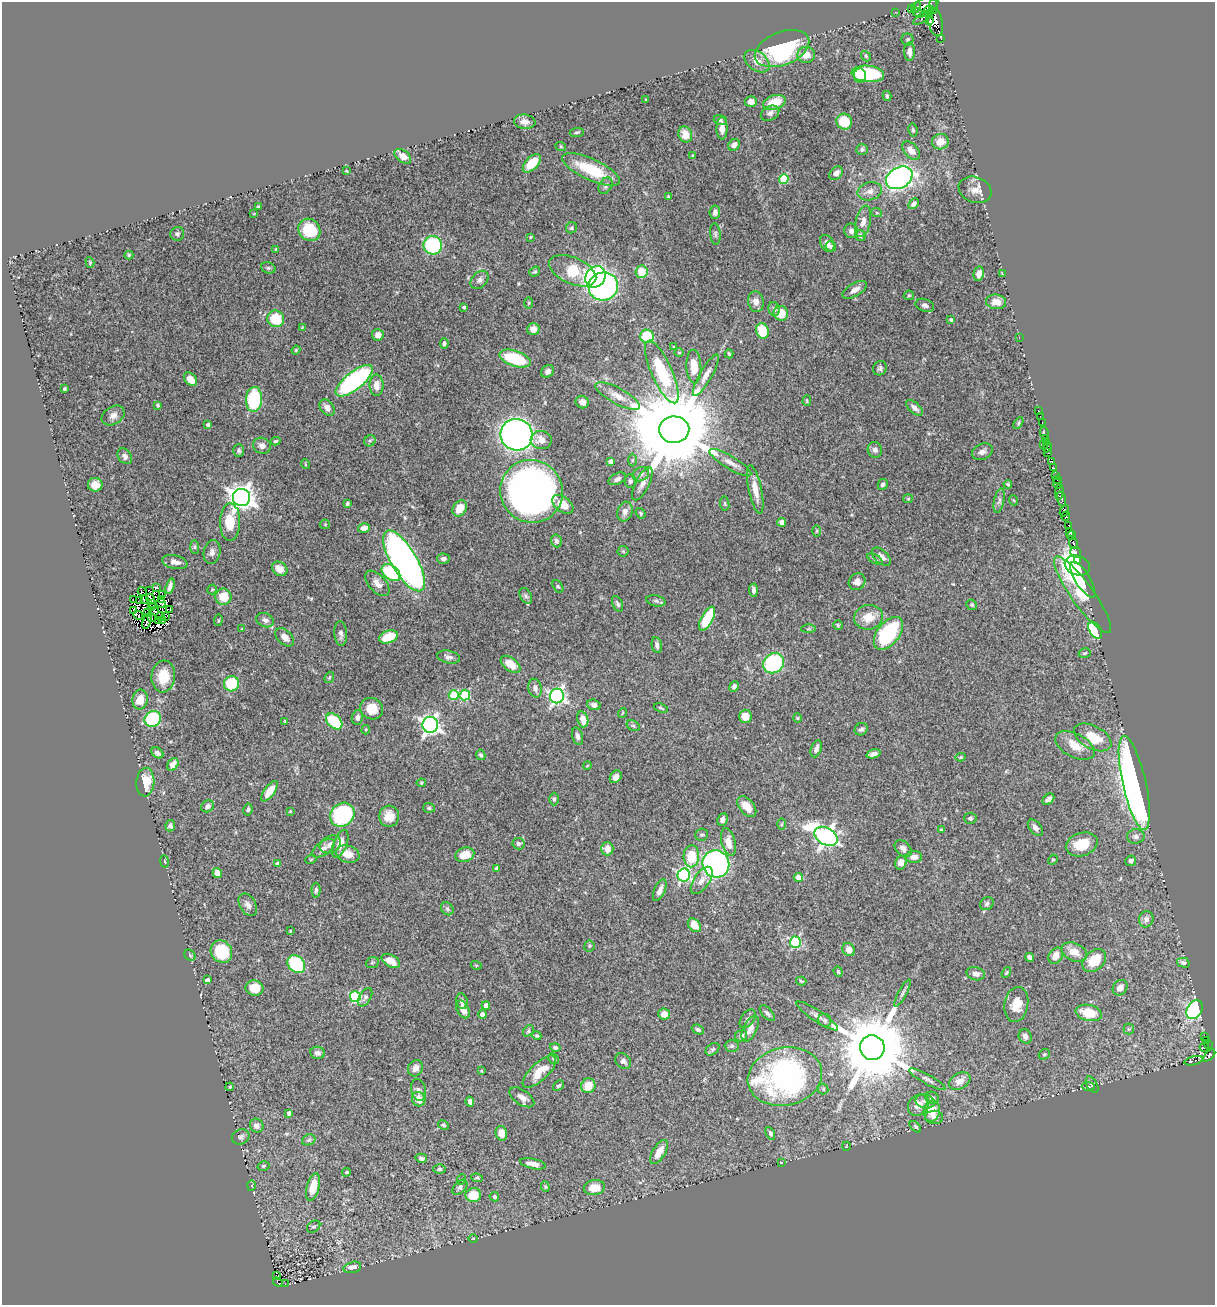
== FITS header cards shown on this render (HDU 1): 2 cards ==
NAXIS1  =                 1213
NAXIS2  =                 1303

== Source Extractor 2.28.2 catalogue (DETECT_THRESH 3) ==
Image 1213 x 1303 px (HDU 1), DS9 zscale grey, 1 PNG px = 1 image px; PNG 1217 x 1307 px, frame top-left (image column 1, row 1303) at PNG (2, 2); each listed source drawn as its Kron ellipse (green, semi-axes under 4 px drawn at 4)
Background 0.657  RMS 0.026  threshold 0.0785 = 3 sigma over >= 5 px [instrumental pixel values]
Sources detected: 458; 14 with non-positive FLUX_AUTO (blend fragments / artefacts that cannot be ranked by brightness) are neither listed nor drawn; the other 444 listed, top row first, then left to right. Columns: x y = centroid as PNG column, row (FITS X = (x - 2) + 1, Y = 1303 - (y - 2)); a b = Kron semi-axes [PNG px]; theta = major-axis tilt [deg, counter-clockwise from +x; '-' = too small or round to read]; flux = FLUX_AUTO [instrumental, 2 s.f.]
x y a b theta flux
925 6 14 8 31 780
916 7 6 3 58 35
933 7 7 2 -88 61
912 8 3 3 - 15
929 10 5 3 - 74
895 12 3 2 - 3.1
919 13 5 2 - 90
930 16 3 2 - 79
923 17 11 3 36 100
930 21 4 3 - 52
935 22 15 7 -76 210
941 38 3 2 - 14
908 40 6 6 - 3.6
782 49 28 16 22 190
910 52 9 5 -90 9.8
806 55 9 8 - 18
866 56 5 4 - 2.4
757 61 14 9 -37 18
868 74 16 8 -6 120
860 76 7 6 - 50
887 96 5 3 - 3.1
646 100 4 3 - 1.3
751 101 6 5 - 10
774 102 12 7 18 34
770 113 10 7 28 7.6
720 120 7 5 -17 3.4
525 122 11 7 -7 8.7
844 122 8 7 - 52
722 128 11 5 89 14
913 130 6 4 -81 2.8
577 132 7 3 5 2.3
685 134 8 7 - 24
940 142 8 7 - 20
734 145 6 5 - 9.5
561 147 5 3 - 1.8
862 150 6 5 - 4.4
911 151 11 6 -47 14
693 155 3 3 - 1.6
403 156 9 6 -38 16
532 163 11 6 45 32
591 170 31 10 -25 72
346 171 3 3 - 1.5
836 173 8 5 46 8.8
899 178 14 10 31 570
784 179 5 5 - 75
605 186 9 6 59 5
975 190 17 12 -21 18
870 191 12 9 16 11
668 196 3 2 - 1.9
914 204 6 4 47 5.9
258 207 3 3 - 2.7
715 212 7 5 83 6.4
877 213 5 3 - 2.1
254 214 4 2 - 1.2
863 221 16 7 78 13
571 228 6 5 - 3.3
309 230 12 10 -46 55
851 231 7 7 - 7.6
177 234 7 6 - 3.9
715 234 11 5 -86 4.4
860 236 6 5 - 3.8
530 237 3 3 - 1.6
827 243 9 6 -59 12
433 245 9 9 - 150
831 246 5 5 - 5.1
276 249 4 3 - 1.3
129 255 4 4 - 2.3
90 262 5 4 - 2
268 268 7 5 -18 3.6
573 271 25 13 -23 78
535 272 6 4 37 2.5
641 272 6 6 - 34
979 274 7 5 79 11
1003 274 3 2 - 1.5
595 277 11 9 57 190
480 280 10 7 47 6.9
603 286 15 14 - 470
855 290 13 6 30 10
909 295 5 4 - 2.3
756 301 10 7 -82 11
996 302 10 7 -7 16
529 303 6 4 88 2
925 305 9 6 -20 5.8
464 307 3 3 - 3.4
774 309 7 5 -75 4.5
781 313 7 7 - 31
276 319 8 8 - 56
951 320 4 3 - 2.7
302 327 3 3 - 1.5
533 329 6 5 - 14
762 331 8 6 -74 54
378 335 6 5 - 9.1
647 336 7 6 - 73
1019 337 2 2 - 47
444 343 5 4 - 3.9
674 347 4 4 - 2.5
296 350 4 4 - 1.9
679 352 5 3 - 1.5
729 354 4 3 - 2.3
515 359 16 7 -18 92
694 366 17 7 -87 30
880 368 7 6 - 4.4
548 371 7 5 47 6.6
662 372 34 10 -66 99
706 375 23 6 60 14
190 379 8 5 -49 21
354 381 22 8 39 300
376 385 10 7 90 16
64 389 3 3 - 3.5
618 396 25 8 -28 21
254 399 12 8 87 130
807 401 5 4 - 1.9
582 402 7 6 - 10
157 405 4 4 - 2.7
327 408 9 6 -50 11
914 408 10 5 -40 7.4
1038 410 3 2 - 2
113 415 12 9 32 10
1040 416 2 2 - 8
1018 423 6 4 61 2.6
1042 423 3 2 - 11
208 425 4 3 - 4.6
674 430 15 13 3 34000
1044 433 6 3 -81 5.2
517 435 16 15 - 800
1046 438 3 3 - 8.6
541 440 10 9 - 18
276 441 5 3 - 2.6
370 441 6 5 - 3.1
1047 442 3 2 - 21
1044 444 3 2 - 20
262 446 9 8 - 9.1
1047 447 5 3 - 22
239 450 6 5 - 3.5
875 450 8 7 - 6.5
982 452 11 7 22 7.5
1048 453 3 2 - 4.2
125 456 8 6 -50 6.4
632 460 6 4 89 2.5
611 462 4 4 - 7
1052 462 3 3 - 66
730 463 24 6 -31 15
305 464 5 3 - 1.4
1053 468 4 2 - 7.2
641 474 8 6 29 6.3
1055 475 4 3 - 60
617 479 9 5 26 6.3
1057 480 2 2 - 38
630 481 7 5 89 3.9
642 484 18 6 63 11
883 484 5 5 - 4.9
1008 484 4 3 - 2.3
1057 484 5 3 - 75
95 485 7 7 - 14
755 490 25 6 -78 26
531 491 32 31 - 1200
1059 492 7 3 82 110
241 498 9 8 - 1700
908 499 4 4 - 2
1062 499 8 3 -74 150
1013 500 5 3 - 1.5
999 501 12 5 78 5.4
347 504 4 4 - 3
563 504 12 7 -36 25
725 504 7 4 -83 2.9
460 508 8 6 57 24
625 511 10 7 71 8.9
1064 511 6 2 60 48
641 513 6 4 -56 2.6
1066 516 5 3 - 31
230 522 19 10 89 42
782 522 4 4 - 8.9
325 524 5 5 - 1.9
1069 525 3 3 - 29
364 528 6 5 - 13
817 531 6 4 89 1.9
1070 532 4 2 - 140
1071 536 4 3 - 160
556 541 6 5 - 4.3
1073 543 5 3 - 120
195 547 7 4 -89 3
623 551 5 5 - 2.3
212 552 12 8 78 8.4
1076 552 5 5 - 57
881 557 11 6 -45 10
443 559 6 5 - 6.1
875 559 8 4 -31 3.3
404 561 34 13 -60 1200
1078 561 4 3 - 95
175 562 13 6 -11 11
1077 565 13 9 -21 580
280 569 8 6 -39 20
391 573 10 7 -38 120
1083 580 21 7 -58 110
857 582 9 7 45 9.5
377 583 15 8 -47 13
170 586 8 4 74 7
558 586 7 4 -60 2.7
156 587 3 2 - 1.3
212 589 5 4 - 2.2
753 590 7 4 -87 5.4
142 591 4 2 - 2.5
149 591 4 2 - 2
162 595 3 2 - 1.4
1083 595 46 11 -54 73
526 596 8 5 -61 4.5
223 597 8 8 - 32
145 599 3 2 - 3.5
150 599 5 4 - 6.8
133 600 3 2 - 7.2
161 600 4 2 - 1.3
139 601 3 2 - 1.4
656 601 10 5 -13 4.5
152 603 3 2 - 4.1
161 603 5 2 - 2.1
617 604 8 5 -65 4.2
972 605 5 5 - 3
152 607 3 2 - 2.3
170 609 3 2 - 2.9
134 610 4 2 - 1.7
155 611 4 3 - 2.6
148 612 4 2 - 1.1
138 615 5 3 - 2.6
165 616 4 2 - 2.6
160 617 4 2 - 2
868 617 14 12 9 28
152 618 2 2 - 2.9
707 619 13 5 61 82
147 620 8 2 70 2
218 620 6 3 82 1.9
265 620 9 7 -21 8
158 621 3 2 - 0.44
163 621 2 2 - 0.3
838 625 5 5 - 2.4
242 629 4 3 - 1.3
808 629 7 4 1 2.3
1095 630 9 5 -56 120
341 633 12 6 -85 7.5
888 633 19 11 51 140
285 637 11 7 -43 11
388 637 10 6 19 42
657 645 8 5 -80 6
1085 653 6 4 15 2.7
449 657 12 6 -13 6.9
773 663 11 9 40 170
511 664 11 6 -37 26
163 676 16 12 85 43
329 677 6 4 68 2.4
231 684 8 7 - 61
734 686 6 4 68 5.1
535 688 9 6 -76 8.7
454 695 5 5 - 62
465 695 5 5 - 110
557 696 7 7 - 480
140 700 10 7 80 24
594 705 7 5 -19 7.6
661 708 7 3 -21 2.5
371 709 12 10 -28 31
622 713 5 3 - 1.5
745 716 6 6 - 17
357 717 7 5 78 7.2
797 718 4 4 - 1.8
153 719 8 7 - 170
583 719 8 5 -75 18
334 721 9 6 -42 82
285 722 4 3 - 2.1
430 725 8 7 - 680
633 726 7 5 -29 3.1
861 729 7 6 - 5.1
366 730 5 4 - 2.1
577 736 9 5 -75 5.7
1093 737 20 11 -28 42
1075 745 21 11 -27 30
816 749 9 5 71 7.6
157 753 7 4 -36 5.4
873 754 7 4 14 8.4
481 755 5 4 - 3.4
961 757 5 4 - 2.2
173 764 7 5 56 11
587 766 4 3 - 1.4
616 777 7 5 52 9.3
145 782 14 9 86 48
421 783 5 4 - 2.4
1134 783 48 11 -77 1100
270 791 12 5 54 20
554 799 6 4 -90 3.2
1048 799 7 5 45 8.4
208 806 7 5 36 7.3
747 806 12 7 -50 21
429 808 6 5 - 3.2
248 809 6 4 81 3.5
290 811 4 3 - 1.6
342 815 13 11 41 180
389 816 10 10 - 20
970 818 6 5 - 4.2
722 819 6 5 - 7.1
781 824 6 4 88 2.3
170 826 5 5 - 5.1
1035 828 9 5 -50 7.4
941 830 4 4 - 2.5
702 834 6 6 - 3.4
826 836 12 8 -31 930
1136 836 9 7 2 6.9
728 842 14 7 -76 19
330 844 11 8 29 11
340 844 15 6 68 17
518 844 6 5 - 4.3
1082 844 16 11 18 44
323 848 13 6 34 9
903 848 10 7 -45 7.2
607 849 6 6 - 14
348 854 12 8 -16 21
465 855 9 7 17 26
691 856 11 8 87 49
914 857 8 6 0 10
311 859 6 3 19 1.7
1053 860 5 4 - 2.3
165 861 6 3 -80 1.7
1131 861 5 5 - 6.8
901 863 7 5 75 11
278 864 4 4 - 6.1
716 864 14 13 - 460
496 868 4 4 - 2.8
217 873 5 4 - 15
684 875 6 6 - 320
798 877 4 4 - 15
702 880 16 7 56 12
316 890 7 4 -90 3.8
660 890 11 5 67 10
987 904 7 6 - 4.4
248 905 12 8 -59 8.7
447 909 7 5 -47 4.4
1146 919 8 7 - 8.1
694 925 7 5 -49 25
290 931 3 2 - 1.3
795 942 5 5 - 210
589 946 5 5 - 2.8
849 949 7 6 - 13
221 952 12 10 -52 69
1074 952 13 9 -24 21
190 955 6 5 - 2.4
1056 956 8 6 56 16
1029 957 4 4 - 6.1
1094 960 13 9 43 43
391 961 10 6 -30 21
372 962 6 5 - 2.6
1183 963 6 4 -15 4.5
296 964 10 7 -45 170
476 965 5 3 - 1.5
838 972 5 4 - 2.4
1006 972 6 4 56 2.2
976 974 9 6 -14 9.4
207 980 4 4 - 7.6
801 981 5 4 - 2.3
254 988 9 7 -12 30
1120 988 8 6 52 11
902 993 15 4 62 5.8
355 997 5 5 - 150
365 997 10 5 60 5.2
462 1001 8 5 -81 7
1016 1004 18 12 80 28
486 1006 4 4 - 12
463 1009 9 6 -61 14
1194 1010 10 7 60 240
767 1013 10 5 -48 4.8
1089 1013 13 8 -13 40
482 1014 4 4 - 9.3
664 1014 6 5 - 14
817 1016 24 5 -34 11
748 1019 10 6 54 4.7
825 1020 7 6 - 5.1
750 1029 14 7 64 14
1129 1029 5 5 - 2.6
698 1030 6 4 -23 3.6
528 1031 6 5 - 3
537 1036 5 4 - 2.8
741 1036 6 5 - 5.9
1025 1036 7 6 - 8.1
1204 1037 3 2 - 440
1206 1040 4 3 - 64
1208 1045 4 2 - 35
732 1046 7 6 - 3.7
555 1047 5 4 - 5.3
1204 1047 4 3 - 44
872 1048 12 12 - 21000
712 1049 8 5 39 3.9
317 1053 7 6 - 7.9
1044 1054 6 5 - 2.7
1209 1055 7 4 46 140
554 1059 6 5 - 3.1
623 1061 9 6 -46 5.8
1194 1061 9 4 14 31
415 1068 8 7 - 10
481 1071 4 3 - 1.5
539 1072 21 8 43 33
785 1077 37 29 12 460
927 1079 20 5 -28 8.5
960 1081 11 7 30 15
1092 1085 9 5 -61 3.9
558 1086 6 4 42 3.4
588 1086 7 7 - 30
1088 1086 6 3 -3 1.9
230 1087 4 3 - 2.2
823 1089 5 5 - 2.8
418 1090 11 7 -77 6.2
522 1097 14 7 -34 12
932 1098 7 6 - 5.8
419 1099 7 6 - 21
925 1101 10 7 -13 7.1
470 1102 5 4 - 5.7
919 1105 12 9 45 17
932 1111 10 8 80 28
289 1113 4 4 - 5.5
934 1117 9 6 -2 7.3
443 1125 6 4 -28 2.4
257 1126 7 6 - 9.9
915 1127 7 4 -45 2.3
501 1133 7 5 -77 14
770 1133 7 4 -65 3.8
241 1137 9 7 23 5
309 1140 7 5 22 3.1
846 1146 4 3 - 1.3
659 1152 13 6 59 23
421 1158 6 4 -15 4.8
781 1162 3 2 - 1.1
533 1164 13 5 -12 13
263 1166 6 4 15 2.6
440 1169 6 4 0 3.4
346 1172 4 3 - 2
477 1178 6 4 -7 2.9
462 1179 5 3 - 1.6
252 1186 5 3 - 2
313 1187 14 6 77 34
460 1187 9 5 46 5.4
545 1187 5 4 - 2.1
594 1188 10 7 8 25
473 1195 8 7 - 38
494 1197 5 4 - 3.2
314 1227 7 5 35 3.3
473 1238 5 3 - 1.5
352 1267 9 5 15 9.8
276 1275 3 2 - 6.1
278 1282 5 3 - 34
285 1284 4 2 - 1.8
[14 non-positive-flux detections neither listed nor drawn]